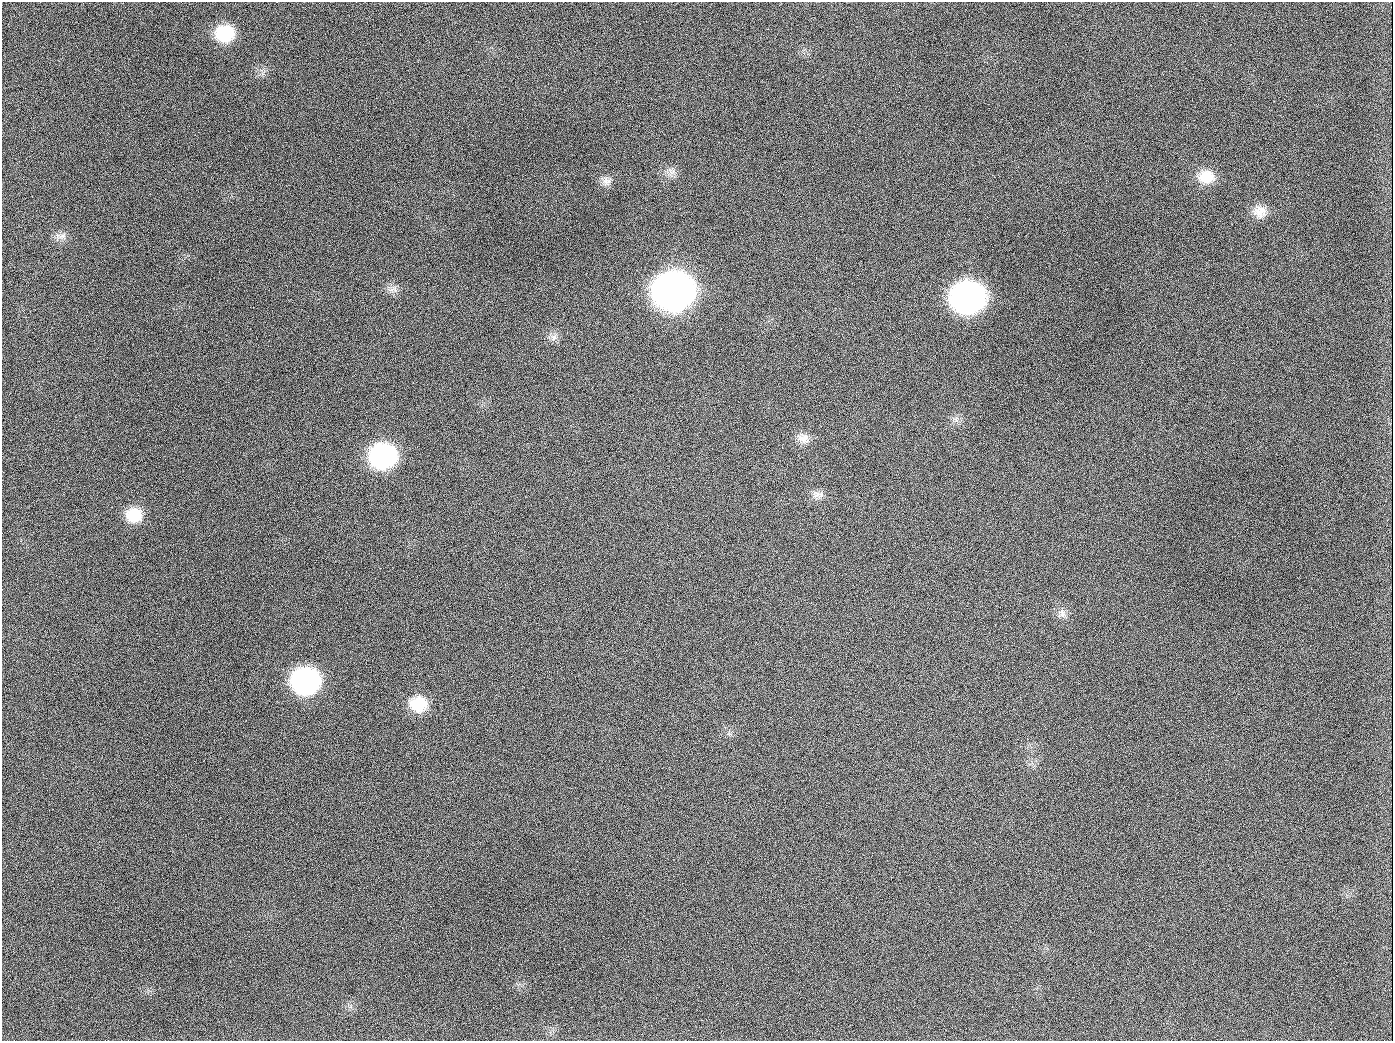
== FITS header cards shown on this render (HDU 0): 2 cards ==
NAXIS1  =                 1391
NAXIS2  =                 1039

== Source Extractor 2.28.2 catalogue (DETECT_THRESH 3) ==
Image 1391 x 1039 px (HDU 0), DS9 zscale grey, 1 PNG px = 1 image px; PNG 1395 x 1043 px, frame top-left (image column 1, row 1039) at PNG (2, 2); no overlay
Background 1380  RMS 66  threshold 198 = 3 sigma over >= 5 px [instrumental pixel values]
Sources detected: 21; all 21 listed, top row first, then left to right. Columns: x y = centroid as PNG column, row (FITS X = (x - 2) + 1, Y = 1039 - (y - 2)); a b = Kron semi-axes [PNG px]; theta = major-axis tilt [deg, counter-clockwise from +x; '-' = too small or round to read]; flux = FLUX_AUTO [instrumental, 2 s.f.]
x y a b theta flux
225 33 19 16 5 2.0e+05
189 126 2 2 - 8.1e+03
671 171 11 9 -26 2.8e+04
1206 176 21 17 -6 9.9e+04
606 181 13 11 -15 3.0e+04
1260 212 18 16 9 6.0e+04
62 236 14 6 9 2.6e+04
394 289 14 4 -64 1.7e+04
673 291 23 20 5 5.9e+06
968 297 21 19 1 2.6e+06
554 337 9 8 - 2.1e+04
654 407 2 2 - 4.2e+03
956 420 6 6 - 1.3e+04
803 438 17 14 -15 4.6e+04
383 456 20 18 -1 8.6e+05
816 494 13 11 -60 3.2e+04
134 515 18 16 -4 1.2e+05
1062 614 13 8 -73 2.5e+04
306 681 20 18 -1 1.0e+06
418 704 21 18 -15 1.4e+05
944 1026 2 2 - 6.4e+03